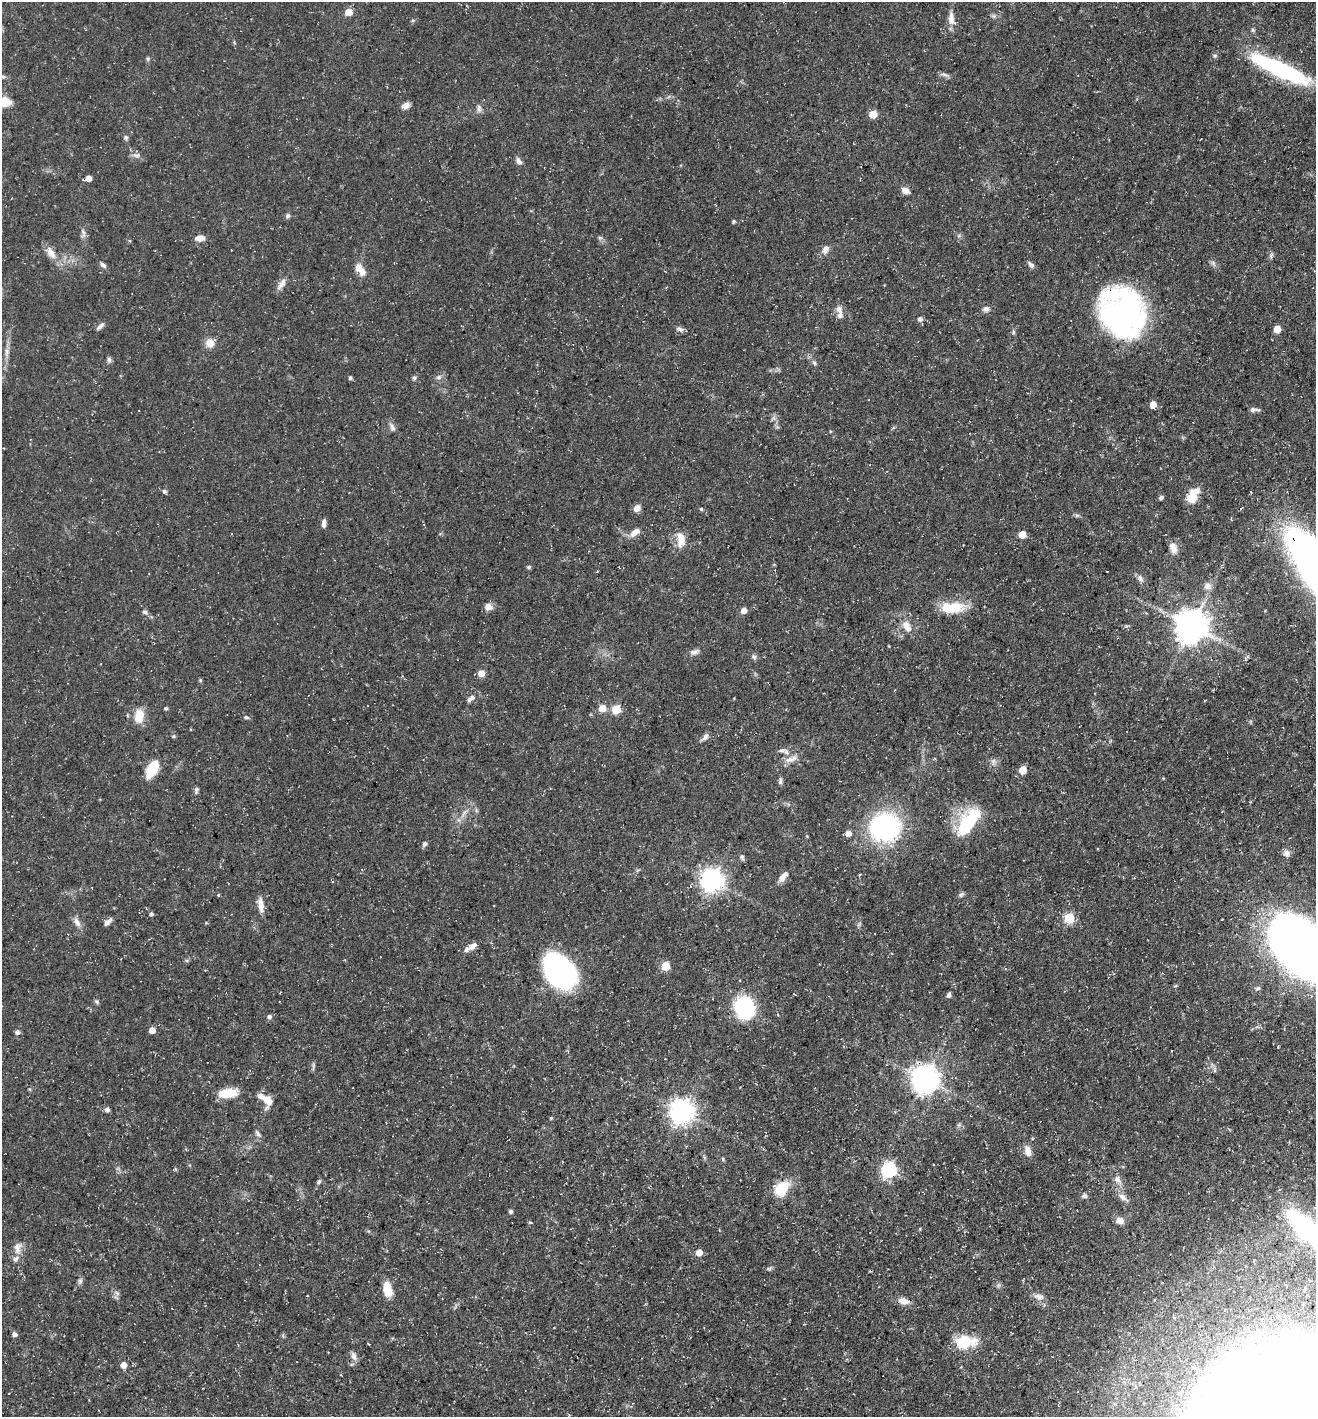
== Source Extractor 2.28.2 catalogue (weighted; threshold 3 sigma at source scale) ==
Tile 6 of 4 x 4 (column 2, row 2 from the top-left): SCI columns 1455-2768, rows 2833-4247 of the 5674 x 5663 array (HDU 1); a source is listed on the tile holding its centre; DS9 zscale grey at full resolution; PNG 1318 x 1419 px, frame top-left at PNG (2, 2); no overlay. Shown black and unused: <1% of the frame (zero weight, under 3 of 5 exposures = <1% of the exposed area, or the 3 px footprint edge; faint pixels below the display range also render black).
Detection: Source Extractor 2.28.2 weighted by HDU 2 'WHT'; one run over the whole footprint, this tile lists its part. Background 0.0358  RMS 0.0039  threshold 0.0175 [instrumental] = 3 sigma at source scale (4.5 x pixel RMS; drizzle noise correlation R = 1.50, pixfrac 1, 0.05/0.05 arcsec/px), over >= 5 px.
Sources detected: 153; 2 inside a brighter object's white glare — not listed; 4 inside a brighter listed object's ellipse — not listed separately; the other 147 listed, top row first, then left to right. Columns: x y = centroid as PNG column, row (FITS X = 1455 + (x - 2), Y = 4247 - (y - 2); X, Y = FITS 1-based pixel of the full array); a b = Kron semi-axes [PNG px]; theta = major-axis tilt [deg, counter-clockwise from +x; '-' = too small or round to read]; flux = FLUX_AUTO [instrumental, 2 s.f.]
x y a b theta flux
348 12 5 5 - 6.5
994 16 6 5 - 0.78
951 19 17 8 -82 3.5
413 20 5 4 - 0.57
1215 56 6 6 - 0.82
148 59 6 4 -72 0.54
1281 69 58 15 -25 50
944 74 12 4 -16 1.2
3 102 13 8 1 9.5
406 105 9 7 19 2.4
479 108 11 6 -85 1.3
873 114 5 5 - 9.3
126 138 7 6 - 0.82
137 155 11 5 7 1.4
519 161 9 6 -67 1.6
89 178 5 4 - 4
905 191 10 7 -30 2.3
288 216 6 6 - 0.85
734 221 5 4 - 0.54
83 232 11 4 -63 1.2
200 238 11 7 3 2.5
600 238 7 4 -18 0.62
825 249 12 8 62 2.3
51 253 19 10 -57 4
1213 263 10 5 -55 1
103 265 9 5 -44 1.1
1031 265 9 6 -49 1.3
358 267 9 8 - 2.8
281 284 16 7 52 2.5
839 309 10 9 - 2.2
986 309 9 8 - 1.4
1123 312 40 34 -62 130
920 319 6 6 - 1.2
100 326 12 5 42 1.2
680 329 11 5 -14 1.2
1277 329 5 5 - 5.9
1013 332 6 4 88 0.61
210 343 12 11 - 3.2
7 352 11 7 -83 1.7
109 360 9 5 -80 0.92
814 363 7 5 -61 0.72
439 377 6 6 - 1.1
350 378 5 4 - 0.64
414 378 5 5 - 0.71
1153 404 5 5 - 4.3
1252 410 7 5 77 0.97
1258 410 9 4 -21 0.77
773 418 7 5 -89 1
392 427 12 6 -64 1.6
164 491 7 5 -62 0.89
1193 495 19 11 62 6.2
1161 498 5 5 - 0.86
637 508 8 7 - 2.2
701 509 4 4 - 0.48
1077 515 6 4 19 0.63
324 524 10 4 84 1.6
635 532 14 7 37 3.1
1022 534 5 5 - 7.7
681 539 20 9 -83 5.1
1173 548 14 8 -69 2.9
529 567 5 4 - 0.74
1140 578 11 6 -61 1.6
1207 586 11 9 -28 2.2
488 607 8 7 - 2.8
954 607 27 16 9 11
744 610 5 5 - 3.3
145 612 7 5 -17 0.89
1191 625 10 9 - 830
907 626 18 11 -61 4.4
694 652 12 7 21 1.7
754 657 7 6 - 0.96
481 673 5 5 - 4.5
200 680 4 4 - 0.53
471 698 12 6 43 1.6
166 708 5 4 - 0.51
602 708 5 5 - 6.8
616 709 5 5 - 16
139 716 17 11 79 6.2
246 717 7 4 -12 0.7
174 736 5 3 - 0.45
705 737 12 5 47 1.4
782 750 11 6 8 1.5
791 759 19 7 18 3
152 769 17 9 62 12
1023 770 5 5 - 7.4
1163 778 4 3 - 0.35
780 781 9 4 90 0.98
196 790 9 5 83 0.88
1250 802 4 3 - 0.36
968 822 34 15 54 23
885 827 32 28 8 58
848 833 5 5 - 2.9
425 844 6 5 - 1
1286 853 9 8 - 2
742 857 8 5 -65 0.95
782 878 11 8 50 2.3
712 880 8 8 - 300
218 895 4 4 - 0.38
961 895 8 5 40 0.8
261 905 18 6 -83 3.4
151 914 4 4 - 0.89
1069 918 6 5 - 24
77 922 15 7 -61 2.2
108 922 12 6 42 1.6
471 947 18 6 33 2.9
1302 948 57 35 -42 370
665 966 5 5 - 14
560 971 30 21 -50 90
1258 988 7 5 14 0.79
949 995 5 4 - 1.1
97 1002 7 4 -32 0.64
745 1007 16 13 -76 47
269 1016 6 5 - 0.99
152 1030 5 5 - 4.4
17 1032 6 5 - 1.3
313 1066 13 3 86 0.7
925 1079 9 8 - 500
228 1093 19 9 7 9
266 1100 21 10 -41 4.9
107 1110 5 4 - 1.4
681 1111 8 8 - 370
551 1118 4 4 - 0.47
257 1133 10 4 -48 0.97
1028 1151 14 8 -80 2.9
723 1159 5 3 - 0.55
889 1170 7 6 - 95
1117 1179 11 8 -43 2.2
319 1182 7 5 50 0.72
780 1190 9 6 49 22
1084 1196 8 6 -1 1.1
1122 1197 13 7 -40 2.3
511 1211 4 4 - 0.91
1120 1220 10 8 -20 2.8
920 1229 4 3 - 0.34
1307 1229 33 11 -45 110
17 1248 16 10 87 3.1
699 1252 5 5 - 4.4
769 1269 7 5 -11 0.76
80 1281 9 6 80 1
387 1290 14 8 -76 7.8
116 1293 8 5 -20 1
1039 1297 14 8 -15 2.3
904 1301 14 8 -18 3.1
15 1334 5 4 - 1.5
965 1342 25 14 3 12
354 1356 12 7 -75 1.8
123 1365 5 5 - 3.3
Overlapping masked pixels (flux is a lower limit): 1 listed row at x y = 1123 312
Isophote crosses this tile's border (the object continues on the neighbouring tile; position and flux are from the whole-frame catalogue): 3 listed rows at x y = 3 102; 1302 948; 1307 1229